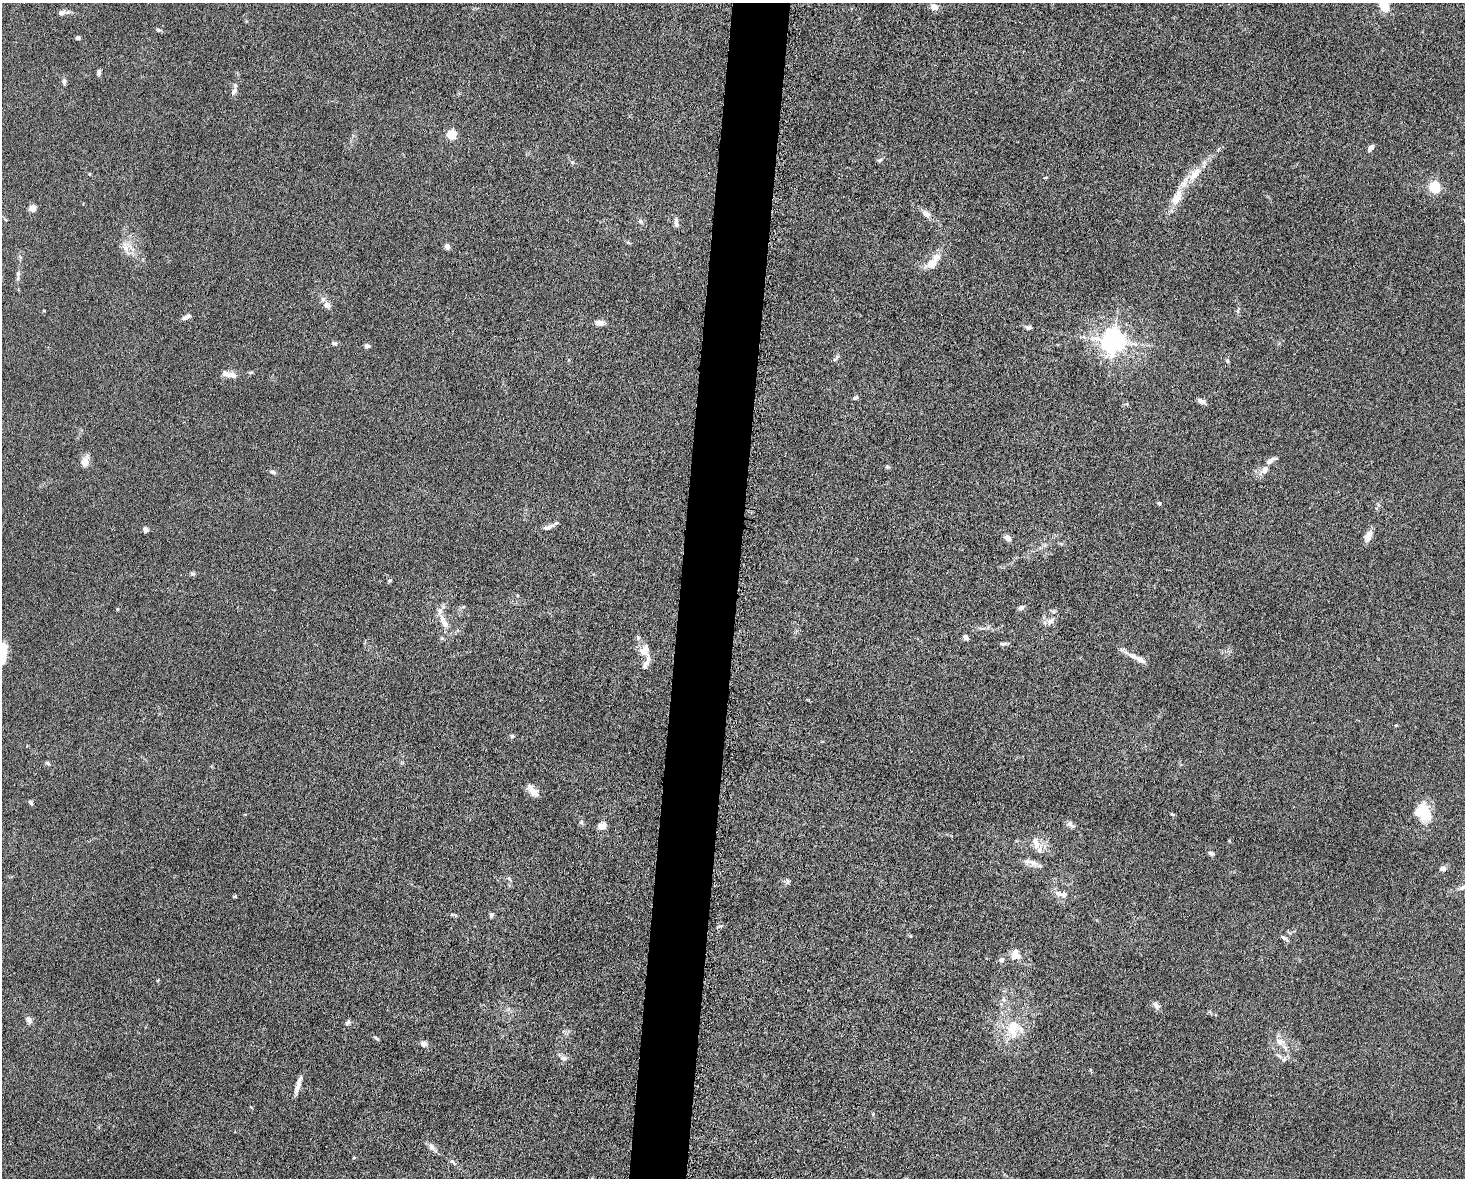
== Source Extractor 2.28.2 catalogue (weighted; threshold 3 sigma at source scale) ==
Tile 5 of 3 x 4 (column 2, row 2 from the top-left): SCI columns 1694-3156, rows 2360-3535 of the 4746 x 4719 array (HDU 1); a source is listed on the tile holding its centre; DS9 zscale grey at full resolution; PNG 1467 x 1180 px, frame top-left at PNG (2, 3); no overlay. Shown black and unused: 4% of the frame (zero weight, under 5 of 10 exposures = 2% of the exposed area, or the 3 px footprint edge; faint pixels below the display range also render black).
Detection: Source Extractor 2.28.2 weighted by HDU 2 'WHT'; one run over the whole footprint, this tile lists its part. Background 0.0231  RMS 0.0021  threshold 0.00861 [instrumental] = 3 sigma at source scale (4.09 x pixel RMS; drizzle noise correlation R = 1.36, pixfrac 0.8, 0.05/0.05 arcsec/px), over >= 5 px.
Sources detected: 107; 1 inside a brighter object's white glare — not listed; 12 inside a brighter listed object's ellipse — not listed separately; the other 94 listed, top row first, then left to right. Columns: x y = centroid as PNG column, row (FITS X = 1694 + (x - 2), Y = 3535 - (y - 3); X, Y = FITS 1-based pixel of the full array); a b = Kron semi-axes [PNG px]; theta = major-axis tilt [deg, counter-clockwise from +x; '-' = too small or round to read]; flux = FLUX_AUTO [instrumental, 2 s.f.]
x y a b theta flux
1384 6 11 8 -66 3.9
934 7 8 6 -19 1.5
61 13 8 6 15 0.82
158 30 6 5 - 0.34
78 38 5 4 - 0.44
99 72 8 4 86 0.44
64 82 8 5 89 0.46
234 91 10 5 55 0.62
451 134 5 5 - 12
1371 148 10 5 49 0.62
880 160 7 4 26 0.37
1195 174 23 11 52 3.4
1045 178 5 3 - 0.19
1435 187 5 5 - 24
1177 197 22 11 63 3.3
32 208 5 5 - 2.1
926 214 14 7 -36 1.1
640 221 8 4 -32 0.41
676 223 11 5 -84 0.8
447 246 6 5 - 0.84
126 249 16 7 -61 1.5
932 264 14 11 36 2.2
18 274 10 5 -90 0.59
327 305 9 8 - 0.93
1238 311 7 4 83 0.37
186 317 12 5 31 0.7
599 323 9 5 -2 1.4
1028 327 8 6 -6 0.48
1113 341 7 7 - 200
334 343 7 5 -14 0.48
367 346 6 5 - 0.6
837 356 9 4 62 0.43
1227 361 6 5 - 0.34
251 372 6 4 18 0.26
231 375 16 7 -12 1.4
856 398 6 4 18 0.46
1201 401 9 6 -22 0.75
1271 460 15 6 33 0.94
85 462 12 8 72 1.7
1265 469 10 8 64 1.1
272 472 7 5 -6 0.44
1159 503 4 4 - 0.3
548 527 15 6 17 1
145 529 6 5 - 0.7
1368 536 14 8 63 1.7
1008 538 8 5 -34 1.1
193 574 6 5 - 0.4
390 580 5 5 - 0.34
1021 608 7 5 25 0.63
117 609 4 3 - 0.17
443 620 14 8 -70 1.7
1050 621 11 7 54 0.99
966 637 7 5 -61 0.65
1003 644 10 4 5 0.42
644 650 19 12 60 2.2
2 653 18 6 82 6.1
1133 656 13 7 -31 1.2
1396 725 5 3 - 0.19
512 736 6 5 - 0.35
48 763 7 5 -37 0.34
533 791 17 7 -49 1.7
31 803 7 4 -51 0.34
1172 814 6 3 -18 0.22
1425 816 16 15 - 3.8
581 822 6 5 - 0.36
1071 825 14 6 -40 0.76
602 826 7 5 24 2.6
1036 844 19 11 -57 2
1211 853 6 5 - 0.57
1033 862 14 8 -27 1.2
1443 868 7 6 - 0.81
509 879 7 4 -33 0.33
787 881 7 4 -89 0.36
1058 894 12 7 -26 1
235 896 5 3 - 0.23
491 915 6 5 - 0.44
1285 938 11 4 -38 0.54
1016 955 13 11 -89 2.1
1001 960 8 6 4 0.56
158 980 4 3 - 0.18
1003 1000 7 6 - 0.65
1156 1005 10 6 -59 0.84
29 1020 10 7 -54 0.72
347 1023 9 5 44 0.51
1013 1028 26 16 80 5.9
376 1038 8 3 -32 0.28
1280 1042 12 8 0 1.5
424 1043 7 7 - 0.89
564 1058 9 6 -16 0.78
1284 1059 8 4 53 0.45
298 1085 22 5 73 1.5
431 1147 11 8 -65 0.88
354 1158 5 3 - 0.16
452 1162 9 3 -35 0.4
Isophote crosses this tile's border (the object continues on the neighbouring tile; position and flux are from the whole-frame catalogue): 2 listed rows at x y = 1384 6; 2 653